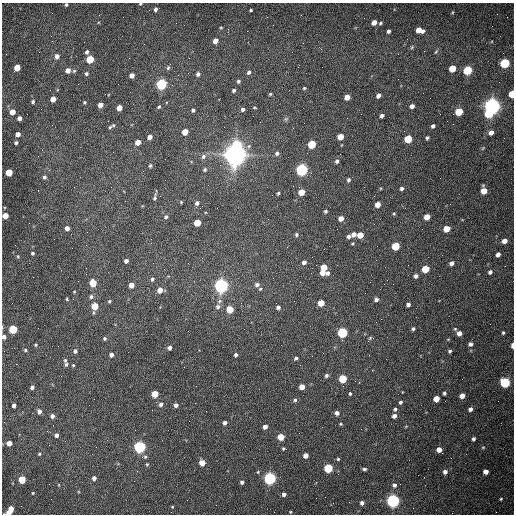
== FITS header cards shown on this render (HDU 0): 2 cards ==
NAXIS1  =                  512 /fastest changing axis
NAXIS2  =                  512 /next to fastest changing axis

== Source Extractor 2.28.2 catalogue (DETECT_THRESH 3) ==
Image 512 x 512 px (HDU 0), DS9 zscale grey, 1 PNG px = 1 image px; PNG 516 x 516 px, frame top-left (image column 1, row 512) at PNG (2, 3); no overlay
Background 1530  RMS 23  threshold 69.3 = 3 sigma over >= 5 px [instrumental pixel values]
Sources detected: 216; all 216 listed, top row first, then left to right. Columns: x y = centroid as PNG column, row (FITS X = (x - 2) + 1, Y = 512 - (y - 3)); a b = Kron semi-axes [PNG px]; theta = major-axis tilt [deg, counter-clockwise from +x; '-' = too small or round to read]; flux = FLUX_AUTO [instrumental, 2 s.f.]
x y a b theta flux
140 4 4 3 - 1.8e+03
66 5 3 3 - 2.2e+03
155 9 5 4 - 4.3e+03
251 10 3 3 - 1.8e+03
453 12 5 3 - 1.4e+03
374 22 5 4 - 1.1e+04
380 23 5 3 - 2.1e+03
221 28 4 3 - 1.4e+03
419 30 7 5 -13 1.9e+04
388 31 4 3 - 3.9e+03
51 36 3 2 - 1.4e+03
215 41 5 4 - 1.2e+04
412 47 6 4 46 2.2e+03
321 49 3 3 - 1.2e+03
87 52 5 4 - 4.4e+03
436 52 7 4 53 2.4e+03
57 56 5 5 - 8.6e+03
90 59 5 4 - 6.3e+04
505 63 5 5 - 1.4e+05
17 67 5 4 - 3.0e+04
168 68 6 5 - 2.6e+03
452 68 5 4 - 3.3e+04
68 70 5 4 - 1.1e+04
467 70 5 5 - 9.6e+04
74 71 5 4 - 2.0e+03
249 72 5 4 - 3.9e+03
86 74 5 4 - 2.9e+03
198 74 4 4 - 4.8e+03
132 75 4 4 - 1.0e+04
238 81 4 4 - 2.9e+03
161 84 5 5 - 2.6e+05
304 88 4 4 - 2.0e+03
233 90 4 4 - 2.8e+03
105 94 2 2 - 7.9e+02
270 94 4 3 - 1.9e+03
512 94 5 4 - 4.3e+04
378 96 4 4 - 7.4e+03
347 97 5 4 - 1.5e+04
53 99 4 4 - 1.8e+04
33 102 4 3 - 2.8e+03
84 102 4 4 - 2.0e+03
100 105 4 4 - 1.6e+04
412 106 4 4 - 6.8e+03
492 106 6 6 - 1.1e+06
159 107 4 3 - 2.3e+03
119 108 5 4 - 2.0e+04
255 108 5 2 - 1.6e+03
243 109 4 4 - 3.7e+03
193 110 4 3 - 3.1e+03
12 112 4 4 - 1.9e+04
459 112 5 5 - 5.5e+04
488 113 6 5 - 4.6e+04
382 116 4 4 - 4.7e+03
19 118 4 4 - 8.7e+03
286 119 6 5 - 2.7e+03
433 126 4 3 - 3.8e+03
110 127 6 5 - 3.0e+03
293 128 2 2 - 8.4e+02
185 132 5 4 - 2.6e+04
491 133 6 5 - 8.4e+03
18 134 4 4 - 1.1e+04
149 137 4 4 - 9.7e+03
340 137 5 4 - 2.3e+04
427 138 4 3 - 3.0e+03
408 139 5 5 - 6.1e+04
138 142 5 4 - 1.5e+04
16 143 3 3 - 3.2e+03
312 144 5 4 - 6.9e+04
237 145 6 6 - 5.4e+04
483 148 6 3 70 1.7e+03
277 153 5 5 - 3.4e+03
235 154 8 7 - 2.2e+06
203 156 7 6 - 5.0e+03
337 161 5 5 - 4.4e+03
150 166 5 4 - 2.2e+03
205 169 5 5 - 2.5e+03
302 170 5 5 - 3.5e+05
9 172 5 4 - 4.3e+04
44 177 5 4 - 4.2e+03
348 180 5 4 - 3.4e+03
299 187 2 2 - 1.1e+03
402 188 5 4 - 3.7e+03
484 191 6 5 - 2.2e+04
301 192 5 5 - 2.3e+04
278 193 3 3 - 2.0e+03
155 197 10 4 77 3.6e+03
197 203 6 5 - 4.9e+03
378 204 5 4 - 1.4e+04
325 211 4 4 - 2.6e+03
394 213 4 3 - 1.7e+03
5 216 4 4 - 2.4e+04
166 217 6 5 - 3.6e+03
427 217 5 4 - 1.8e+04
341 218 4 4 - 1.2e+04
197 223 5 4 - 3.4e+04
67 228 4 4 - 8.3e+03
446 229 5 4 - 2.6e+04
296 234 4 4 - 2.7e+03
354 234 5 4 - 7.1e+03
360 235 5 4 - 2.2e+04
349 236 5 4 - 4.6e+03
504 241 5 4 - 1.0e+04
352 243 5 3 - 1.6e+03
395 246 5 5 - 6.7e+04
32 253 4 4 - 2.8e+03
498 254 4 4 - 6.4e+03
18 256 6 4 -70 2.0e+03
126 261 4 4 - 5.8e+03
304 262 5 4 - 6.1e+03
452 263 4 4 - 5.8e+03
324 267 5 4 - 2.6e+04
425 269 5 4 - 4.8e+04
323 272 5 4 - 1.3e+04
490 272 4 4 - 3.8e+03
328 273 5 4 - 4.7e+03
416 276 4 4 - 5.2e+03
152 279 6 5 - 3.0e+03
93 283 5 4 - 4.4e+04
257 284 6 5 - 4.8e+03
131 285 4 4 - 1.5e+04
221 286 5 5 - 7.1e+05
260 289 5 4 - 2.0e+03
160 290 5 5 - 1.4e+04
91 297 5 5 - 3.6e+03
67 299 4 3 - 1.6e+03
376 300 4 4 - 4.8e+03
109 301 4 3 - 1.9e+03
219 301 7 5 22 3.7e+03
276 303 2 2 - 8.7e+02
321 303 5 4 - 2.9e+04
408 305 4 4 - 5.3e+03
95 306 6 4 75 4.2e+04
218 307 7 6 - 4.7e+03
278 307 5 5 - 4.5e+03
230 309 5 5 - 3.8e+04
381 319 2 2 - 8.4e+02
2 327 6 3 -73 1.6e+03
13 329 5 5 - 8.1e+04
413 329 4 3 - 2.8e+03
342 333 5 5 - 1.8e+05
459 333 5 5 - 9.3e+03
503 333 4 3 - 2.2e+03
4 337 4 4 - 6.1e+03
104 338 4 4 - 2.7e+03
370 338 6 4 46 2.1e+03
470 344 5 4 - 4.6e+03
36 345 4 3 - 1.8e+03
512 345 5 2 - 7.7e+03
169 348 4 4 - 5.6e+03
25 350 5 4 - 2.1e+03
75 351 5 4 - 3.9e+03
450 351 4 4 - 2.6e+03
111 355 4 4 - 5.8e+03
236 355 4 3 - 3.8e+03
296 358 4 4 - 3.5e+03
65 360 5 4 - 2.3e+03
66 364 5 4 - 2.8e+03
73 365 3 3 - 1.4e+03
326 375 5 5 - 3.6e+03
343 379 5 5 - 6.6e+04
505 383 5 5 - 1.6e+05
32 387 4 3 - 4.3e+03
302 387 5 4 - 1.7e+04
350 393 4 3 - 2.4e+03
444 393 4 3 - 3.0e+03
155 394 5 4 - 3.4e+04
462 396 5 4 - 1.2e+04
436 399 5 4 - 2.0e+04
295 400 5 5 - 2.8e+03
400 402 4 4 - 3.4e+03
161 404 5 5 - 4.6e+03
14 405 4 4 - 5.6e+03
176 405 4 4 - 6.3e+03
395 409 4 4 - 3.0e+03
470 409 4 4 - 4.9e+03
39 411 5 4 - 7.0e+03
337 413 5 4 - 7.1e+03
52 416 4 4 - 6.3e+03
394 416 4 4 - 6.5e+03
225 423 4 4 - 5.0e+03
340 424 4 4 - 1.7e+03
406 426 5 3 - 1.3e+03
265 427 4 4 - 7.6e+03
56 435 4 4 - 5.0e+03
281 437 5 5 - 3.2e+04
473 439 4 3 - 3.3e+03
9 443 4 4 - 1.4e+04
140 447 5 5 - 3.6e+05
483 447 5 4 - 1.7e+03
283 448 3 3 - 2.2e+03
439 450 4 4 - 1.2e+04
39 454 4 4 - 1.8e+03
306 455 4 4 - 1.0e+04
145 457 8 5 2 3.3e+03
338 459 4 4 - 1.9e+03
202 463 4 4 - 2.3e+04
147 464 4 4 - 1.7e+03
328 468 5 5 - 1.1e+05
364 469 4 3 - 2.5e+03
445 472 5 5 - 6.0e+03
486 472 4 4 - 1.0e+04
94 478 4 4 - 5.9e+03
270 478 5 5 - 4.3e+05
22 480 5 4 - 4.9e+04
242 482 4 4 - 3.6e+03
394 485 5 5 - 4.3e+03
33 493 3 3 - 1.5e+03
284 494 4 4 - 5.9e+03
316 498 2 2 - 3.2e+03
501 499 5 3 - 1.8e+03
393 501 5 5 - 5.7e+05
362 503 4 4 - 4.6e+03
172 507 3 3 - 1.1e+03
11 509 4 4 - 1.6e+04
290 512 4 3 - 1.3e+03
9 513 6 4 6 1.8e+04
At the frame edge (FLAGS 8, measured only in part): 8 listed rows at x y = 140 4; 66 5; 512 94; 5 216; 2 327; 4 337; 512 345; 9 513